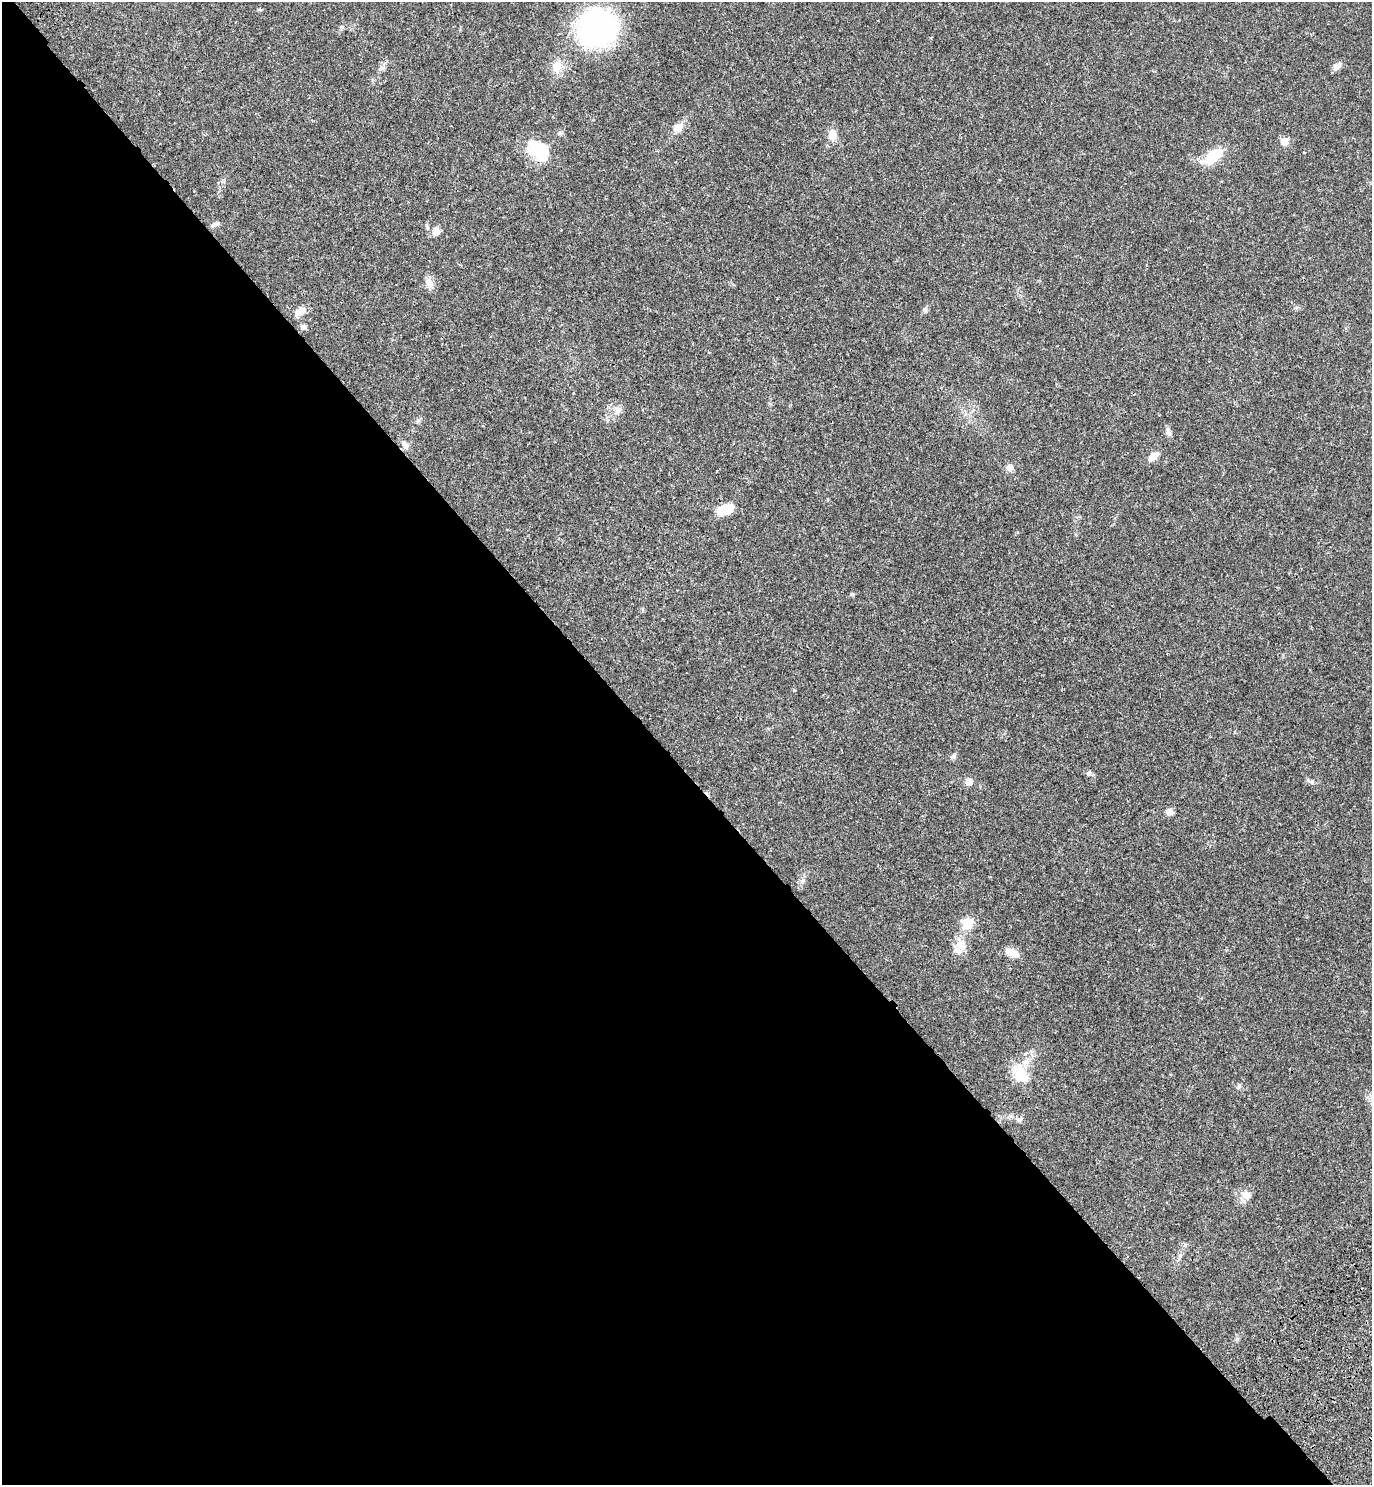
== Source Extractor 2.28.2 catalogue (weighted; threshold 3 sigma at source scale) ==
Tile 9 of 4 x 4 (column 1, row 3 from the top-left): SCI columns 389-1758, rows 1575-3057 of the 6117 x 6117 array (HDU 1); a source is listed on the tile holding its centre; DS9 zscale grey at full resolution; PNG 1374 x 1487 px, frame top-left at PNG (2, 2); no overlay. Shown black and unused: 48% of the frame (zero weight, under 3 of 4 exposures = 6% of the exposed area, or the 3 px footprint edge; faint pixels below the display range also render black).
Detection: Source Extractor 2.28.2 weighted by HDU 2 'WHT'; one run over the whole footprint, this tile lists its part. Background 0.0271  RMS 0.0024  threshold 0.011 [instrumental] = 3 sigma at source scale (4.5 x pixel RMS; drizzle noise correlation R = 1.50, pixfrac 1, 0.05/0.05 arcsec/px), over >= 5 px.
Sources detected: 40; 1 inside a brighter object's white glare — not listed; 1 inside a brighter listed object's ellipse — not listed separately; the other 38 listed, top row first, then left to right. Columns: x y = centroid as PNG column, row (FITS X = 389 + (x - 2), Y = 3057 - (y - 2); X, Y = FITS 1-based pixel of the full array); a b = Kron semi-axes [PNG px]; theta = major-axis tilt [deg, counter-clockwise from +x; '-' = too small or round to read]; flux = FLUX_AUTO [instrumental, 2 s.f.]
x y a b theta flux
260 10 6 4 -20 0.26
342 27 6 5 - 0.43
597 28 35 33 26 51
557 66 15 14 - 3
1336 67 11 8 41 1.1
381 68 8 5 7 0.64
678 128 13 10 52 2
832 135 13 9 -85 2.2
1284 141 9 9 - 1.9
543 150 25 22 25 8.9
1214 156 28 12 34 6.3
214 224 12 5 19 0.77
436 232 12 10 75 1.5
429 283 15 9 -60 1.7
925 310 7 5 -69 0.51
300 312 14 8 32 2
303 327 7 6 - 0.74
618 411 14 7 55 1.4
1168 432 11 6 -71 0.87
405 445 12 8 -53 1.3
1153 457 13 7 41 2.1
1010 468 9 8 - 1.2
725 509 19 11 18 4.7
852 594 5 5 - 0.38
954 756 8 6 -55 0.53
1089 773 7 6 - 0.54
969 781 6 6 - 2.4
1312 782 8 6 -16 0.62
1169 812 8 8 - 1.2
802 881 10 5 54 0.7
968 924 6 6 - 11
962 946 20 13 -73 3
1012 953 17 8 -26 2.7
1020 1074 29 18 -56 6
1239 1086 7 4 46 0.41
1019 1120 8 6 0 0.6
1246 1195 15 11 -15 2
1180 1256 10 5 72 0.71
Unlisted compact peaks at least as high as the median listed source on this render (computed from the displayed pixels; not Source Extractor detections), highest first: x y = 418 420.